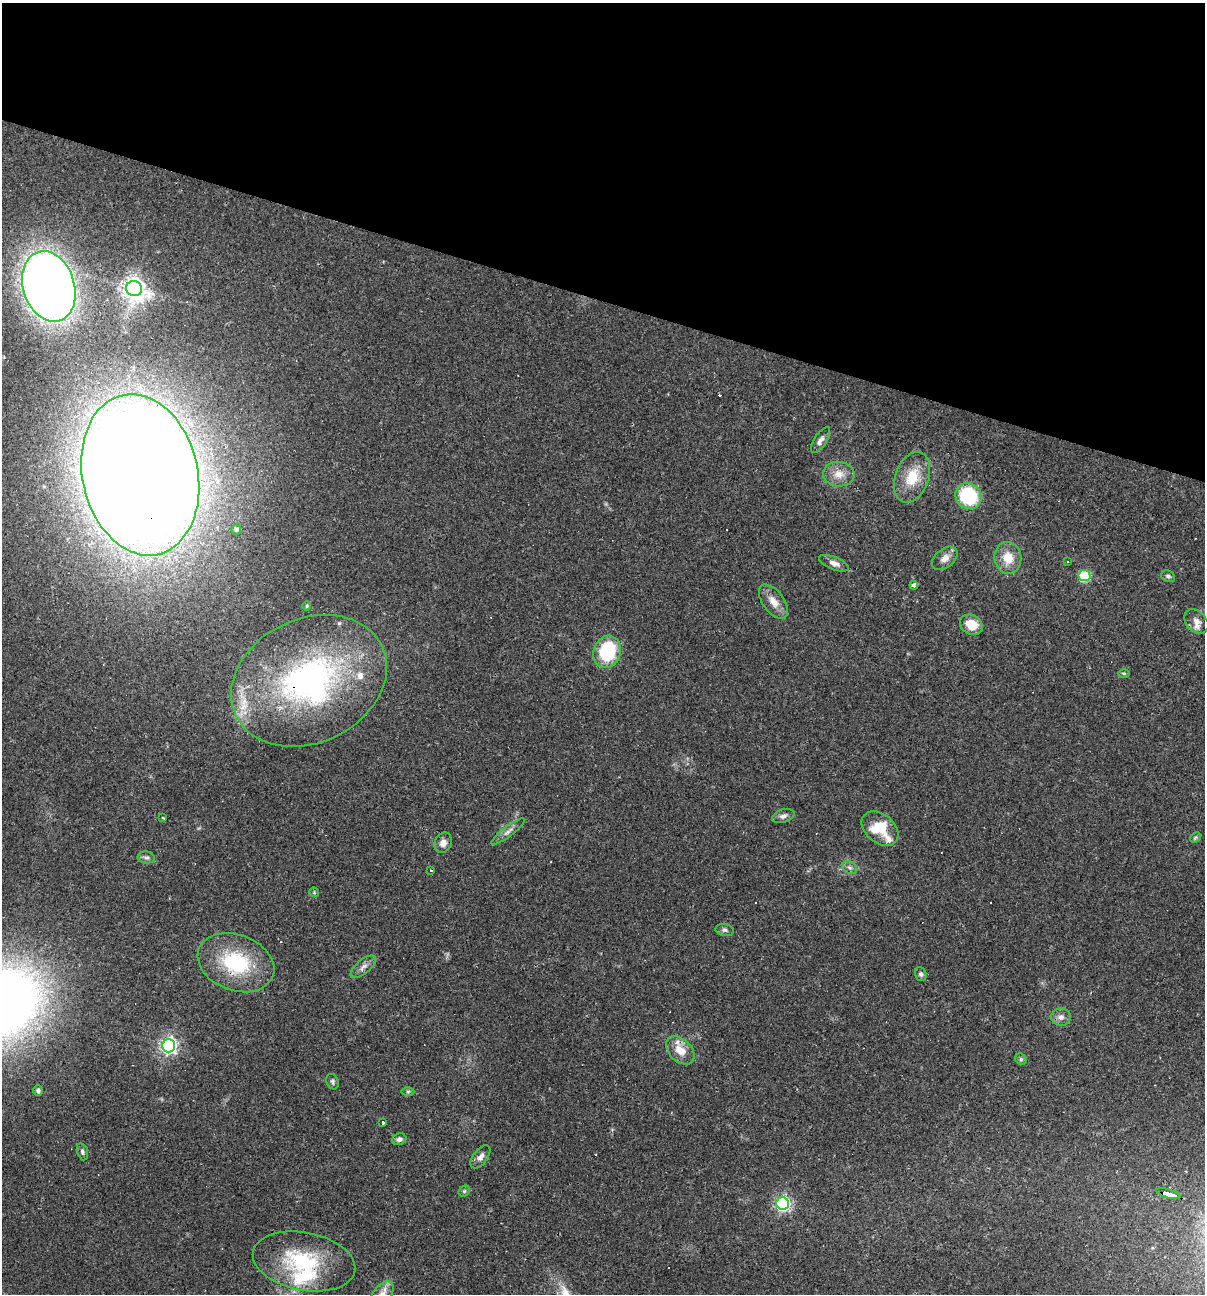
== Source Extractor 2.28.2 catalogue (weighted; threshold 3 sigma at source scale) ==
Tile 2 of 4 x 4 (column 2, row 1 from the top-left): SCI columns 1452-2654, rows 3875-5166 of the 5183 x 5166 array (HDU 1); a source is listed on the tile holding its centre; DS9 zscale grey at full resolution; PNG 1207 x 1296 px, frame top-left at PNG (2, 3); each listed source drawn as its Kron ellipse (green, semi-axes under 4 px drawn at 4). Shown black and unused: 23% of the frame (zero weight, under 2 of 3 exposures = <1% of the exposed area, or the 3 px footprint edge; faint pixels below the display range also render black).
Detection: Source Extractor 2.28.2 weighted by HDU 2 'WHT'; one run over the whole footprint, this tile lists its part. Background 0.0497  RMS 0.0052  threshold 0.0232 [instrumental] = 3 sigma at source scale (4.5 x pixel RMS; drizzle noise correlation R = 1.50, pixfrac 1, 0.05/0.05 arcsec/px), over >= 5 px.
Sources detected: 60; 5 cosmic-ray / hot-pixel residue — neither listed nor drawn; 3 inside a brighter listed object's ellipse — not listed separately; the other 52 listed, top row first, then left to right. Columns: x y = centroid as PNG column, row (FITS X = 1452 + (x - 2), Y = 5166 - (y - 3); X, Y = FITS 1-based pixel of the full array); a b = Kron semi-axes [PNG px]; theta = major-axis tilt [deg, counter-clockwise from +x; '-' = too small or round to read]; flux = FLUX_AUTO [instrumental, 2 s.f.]
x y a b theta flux
49 286 36 25 -72 620
134 289 8 7 - 400
820 440 15 6 57 2.5
839 474 16 12 -4 6.1
140 475 82 58 -77 2200
912 477 26 16 70 13
969 496 13 12 - 31
236 529 5 4 - 0.91
945 558 15 9 38 3.8
1008 558 16 13 -81 8.3
1068 562 2 2 - 0.49
834 563 16 6 -22 2.9
1084 576 6 5 - 42
1168 576 7 5 -26 1.3
914 585 4 4 - 4.5
773 602 20 10 -54 5.8
307 606 5 3 - 0.45
1196 621 14 10 -46 4
971 625 12 9 -29 8.8
607 652 16 13 73 34
1124 673 6 4 -1 0.63
309 681 81 62 25 150
783 816 11 6 18 2.1
163 818 4 2 - 0.4
880 829 21 14 -40 17
508 832 20 5 37 2.5
1195 838 6 4 46 0.72
443 843 10 8 65 3.1
146 857 8 6 -9 1.4
850 867 8 6 -33 1.6
431 870 3 3 - 2.2
314 892 5 5 - 0.57
725 930 9 6 -11 1.3
236 963 39 28 -21 38
363 967 15 7 40 2.9
921 974 7 5 -72 1.2
1061 1017 10 9 - 2.7
169 1046 6 6 - 190
680 1050 17 11 -44 7.9
1021 1059 6 5 - 0.89
332 1082 8 6 -68 1.2
38 1090 5 5 - 1.3
408 1091 6 4 0 0.77
383 1123 3 3 - 1.4
399 1139 7 5 19 1.7
82 1152 9 5 -73 1.1
480 1157 13 7 53 2.8
464 1191 6 5 - 0.81
1168 1194 13 3 -17 84
783 1204 6 6 - 120
304 1261 52 29 -11 43
382 1294 15 8 51 4.4
Overlapping masked pixels (flux is a lower limit): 4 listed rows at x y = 140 475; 309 681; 236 963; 1168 1194
Isophote crosses this tile's border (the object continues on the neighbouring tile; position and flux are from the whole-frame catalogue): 1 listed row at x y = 382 1294